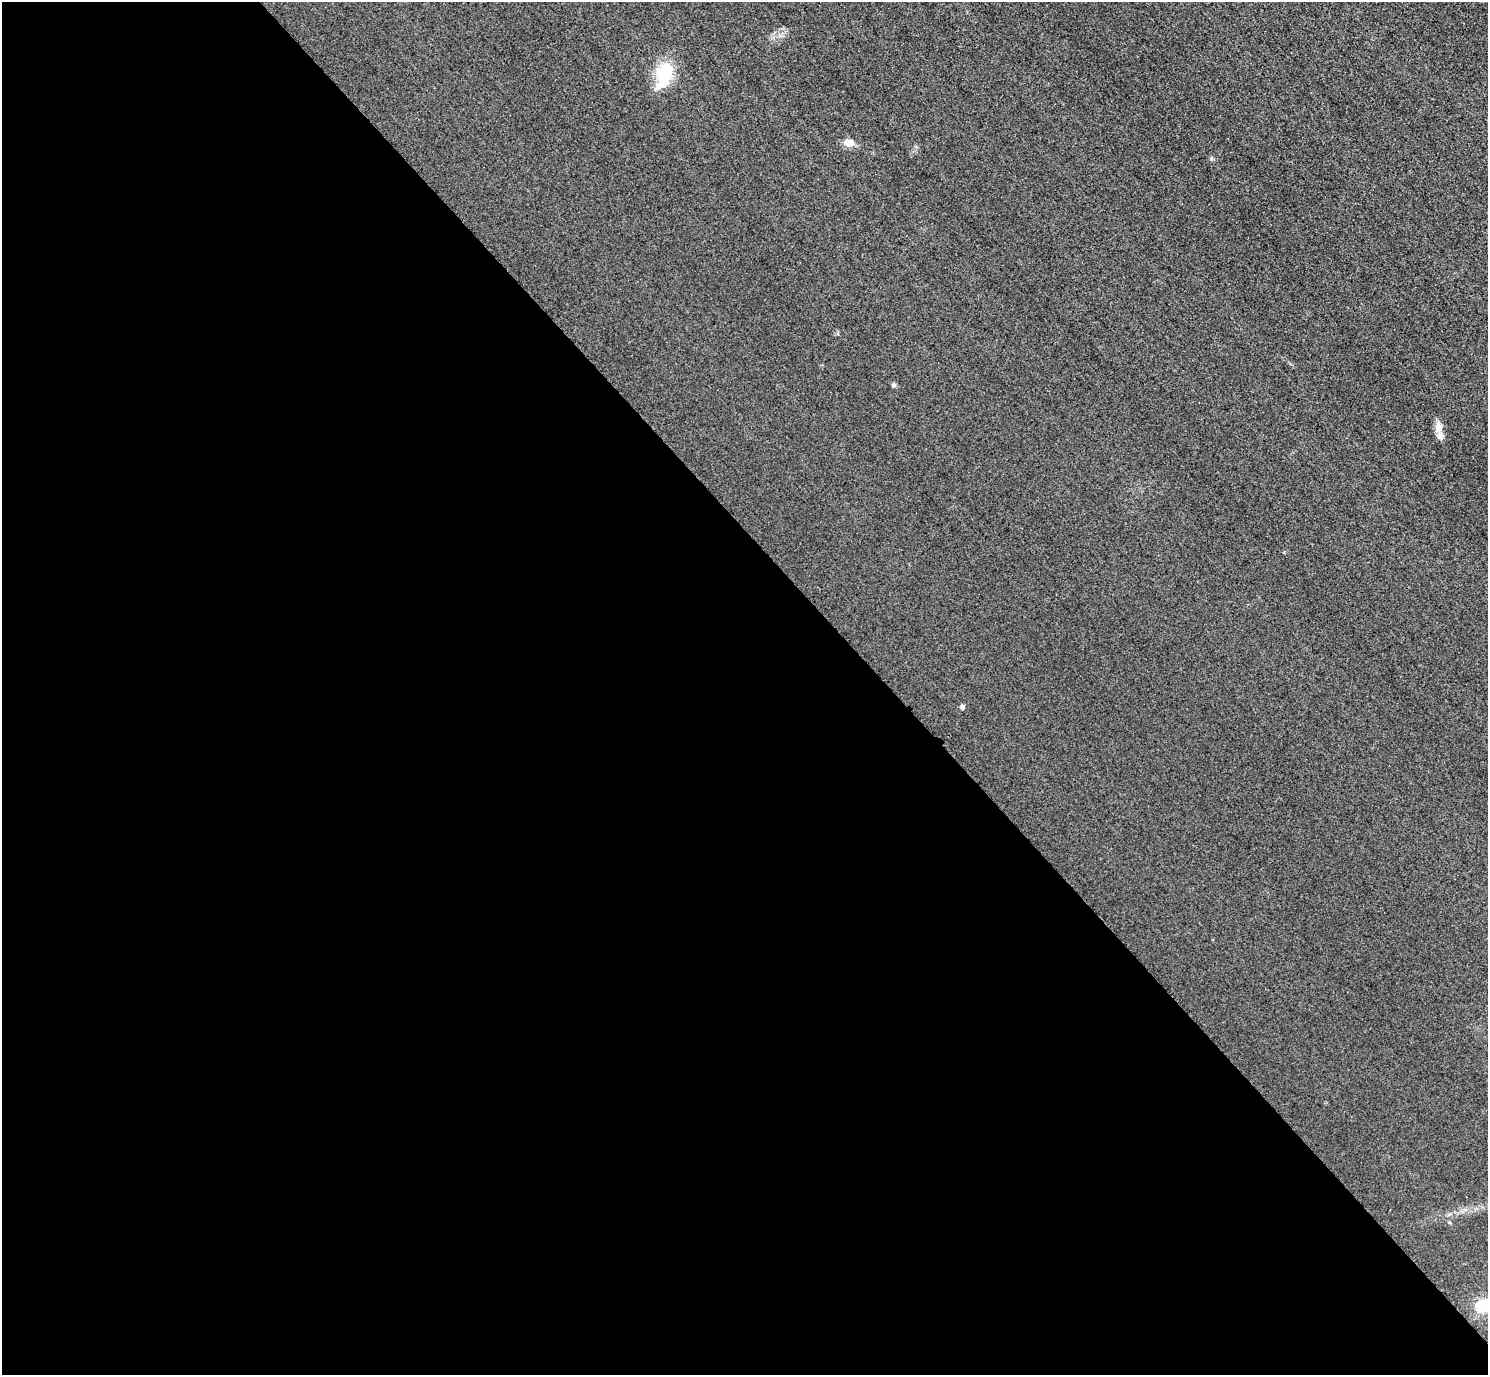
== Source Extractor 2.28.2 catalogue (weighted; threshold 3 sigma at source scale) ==
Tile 9 of 4 x 4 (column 1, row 3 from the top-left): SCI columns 32-1517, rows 1557-2929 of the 6005 x 6003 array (HDU 1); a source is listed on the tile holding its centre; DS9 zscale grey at full resolution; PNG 1490 x 1377 px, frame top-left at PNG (2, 2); no overlay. Shown black and unused: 60% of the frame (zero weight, under 3 of 4 exposures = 3% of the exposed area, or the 3 px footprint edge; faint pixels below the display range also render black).
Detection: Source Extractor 2.28.2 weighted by HDU 2 'WHT'; one run over the whole footprint, this tile lists its part. Background 0.052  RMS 0.016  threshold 0.0723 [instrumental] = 3 sigma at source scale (4.5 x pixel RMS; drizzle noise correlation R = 1.50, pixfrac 1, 0.05/0.05 arcsec/px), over >= 5 px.
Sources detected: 7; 1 inside a brighter listed object's ellipse — not listed separately; the other 6 listed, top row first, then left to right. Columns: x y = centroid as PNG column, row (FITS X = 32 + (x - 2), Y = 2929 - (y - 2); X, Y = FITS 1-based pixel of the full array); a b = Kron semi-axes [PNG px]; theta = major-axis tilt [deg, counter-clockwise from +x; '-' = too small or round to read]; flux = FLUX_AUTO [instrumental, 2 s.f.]
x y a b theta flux
664 74 23 13 68 88
849 143 9 7 -8 17
894 385 6 5 - 3
1438 427 14 8 85 12
962 707 5 5 - 5.3
1483 1306 19 16 10 39
Isophote crosses this tile's border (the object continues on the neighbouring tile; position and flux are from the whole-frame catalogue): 1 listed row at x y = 1483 1306